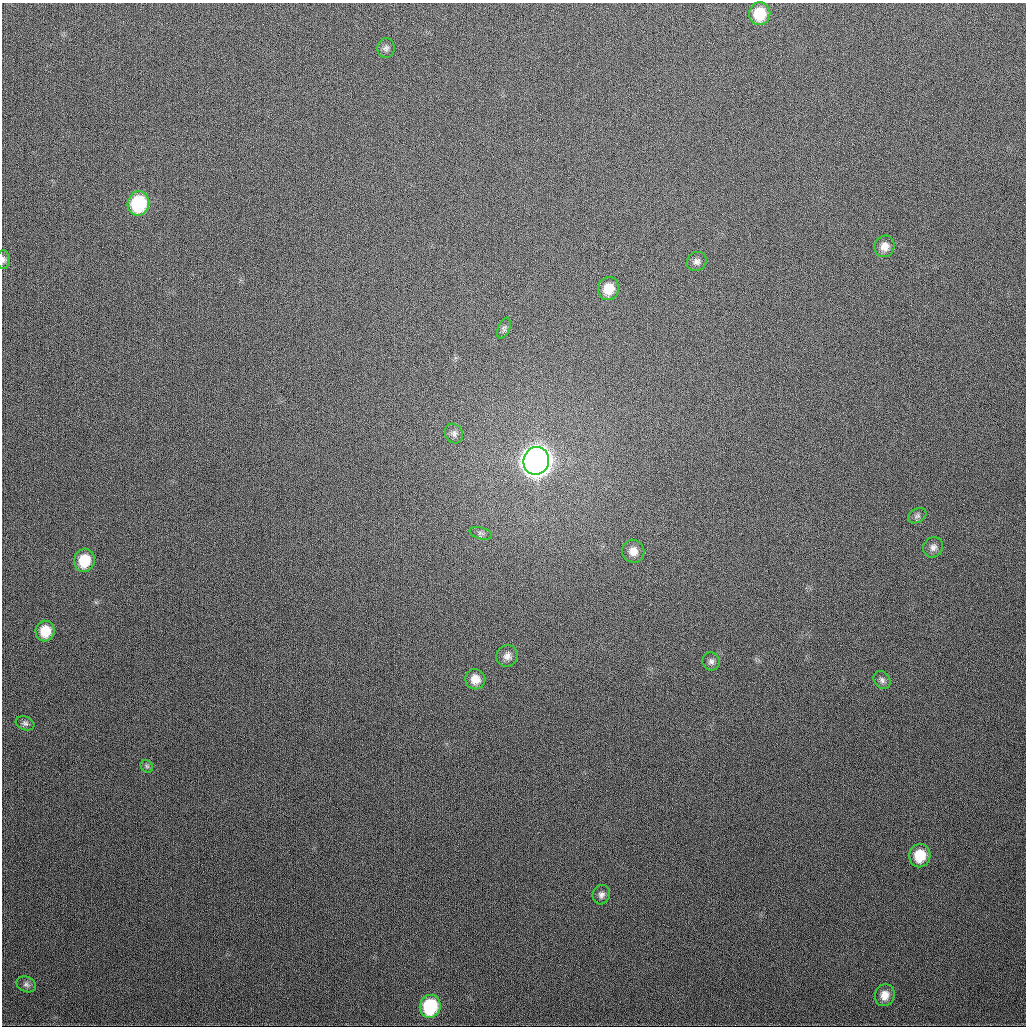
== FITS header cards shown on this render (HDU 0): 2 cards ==
NAXIS1  =                 1024
NAXIS2  =                 1024

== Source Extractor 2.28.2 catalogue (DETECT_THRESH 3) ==
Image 1024 x 1024 px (HDU 0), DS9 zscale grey, 1 PNG px = 1 image px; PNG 1028 x 1028 px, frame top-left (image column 1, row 1024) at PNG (2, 3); each listed source drawn as its Kron ellipse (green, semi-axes under 4 px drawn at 4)
Background 360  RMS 13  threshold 40.1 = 3 sigma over >= 5 px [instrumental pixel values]
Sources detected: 27; all 27 listed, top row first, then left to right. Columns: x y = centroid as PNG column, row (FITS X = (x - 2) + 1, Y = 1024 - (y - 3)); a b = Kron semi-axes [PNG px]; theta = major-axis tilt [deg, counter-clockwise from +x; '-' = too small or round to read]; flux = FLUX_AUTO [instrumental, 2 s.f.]
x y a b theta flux
760 14 11 10 - 2.7e+04
386 48 9 9 - 3.5e+03
138 203 12 11 - 6.4e+04
885 246 11 10 - 7.6e+03
3 260 9 6 -90 2.8e+03
697 261 10 9 - 4.1e+03
608 289 11 10 - 1.7e+04
504 328 11 6 68 2.7e+03
454 434 10 8 -60 3.8e+03
536 461 14 12 72 1.6e+06
917 516 10 7 28 2.9e+03
480 533 11 5 -16 2.6e+03
933 547 10 9 - 4.6e+03
633 551 11 11 - 8.9e+03
84 560 12 10 78 2.5e+04
45 631 10 9 - 1.8e+04
507 656 11 10 - 5.7e+03
711 661 9 8 - 3.7e+03
475 679 10 10 - 1.0e+04
882 680 10 7 -53 3.4e+03
25 723 9 7 -18 2.8e+03
147 766 7 5 -45 1.9e+03
920 856 12 10 77 2.3e+04
601 895 10 8 65 3.8e+03
26 984 10 7 -25 3.1e+03
885 995 11 9 75 9.1e+03
430 1006 11 10 - 5.7e+04
At the frame edge (FLAGS 8, measured only in part): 1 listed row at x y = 3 260